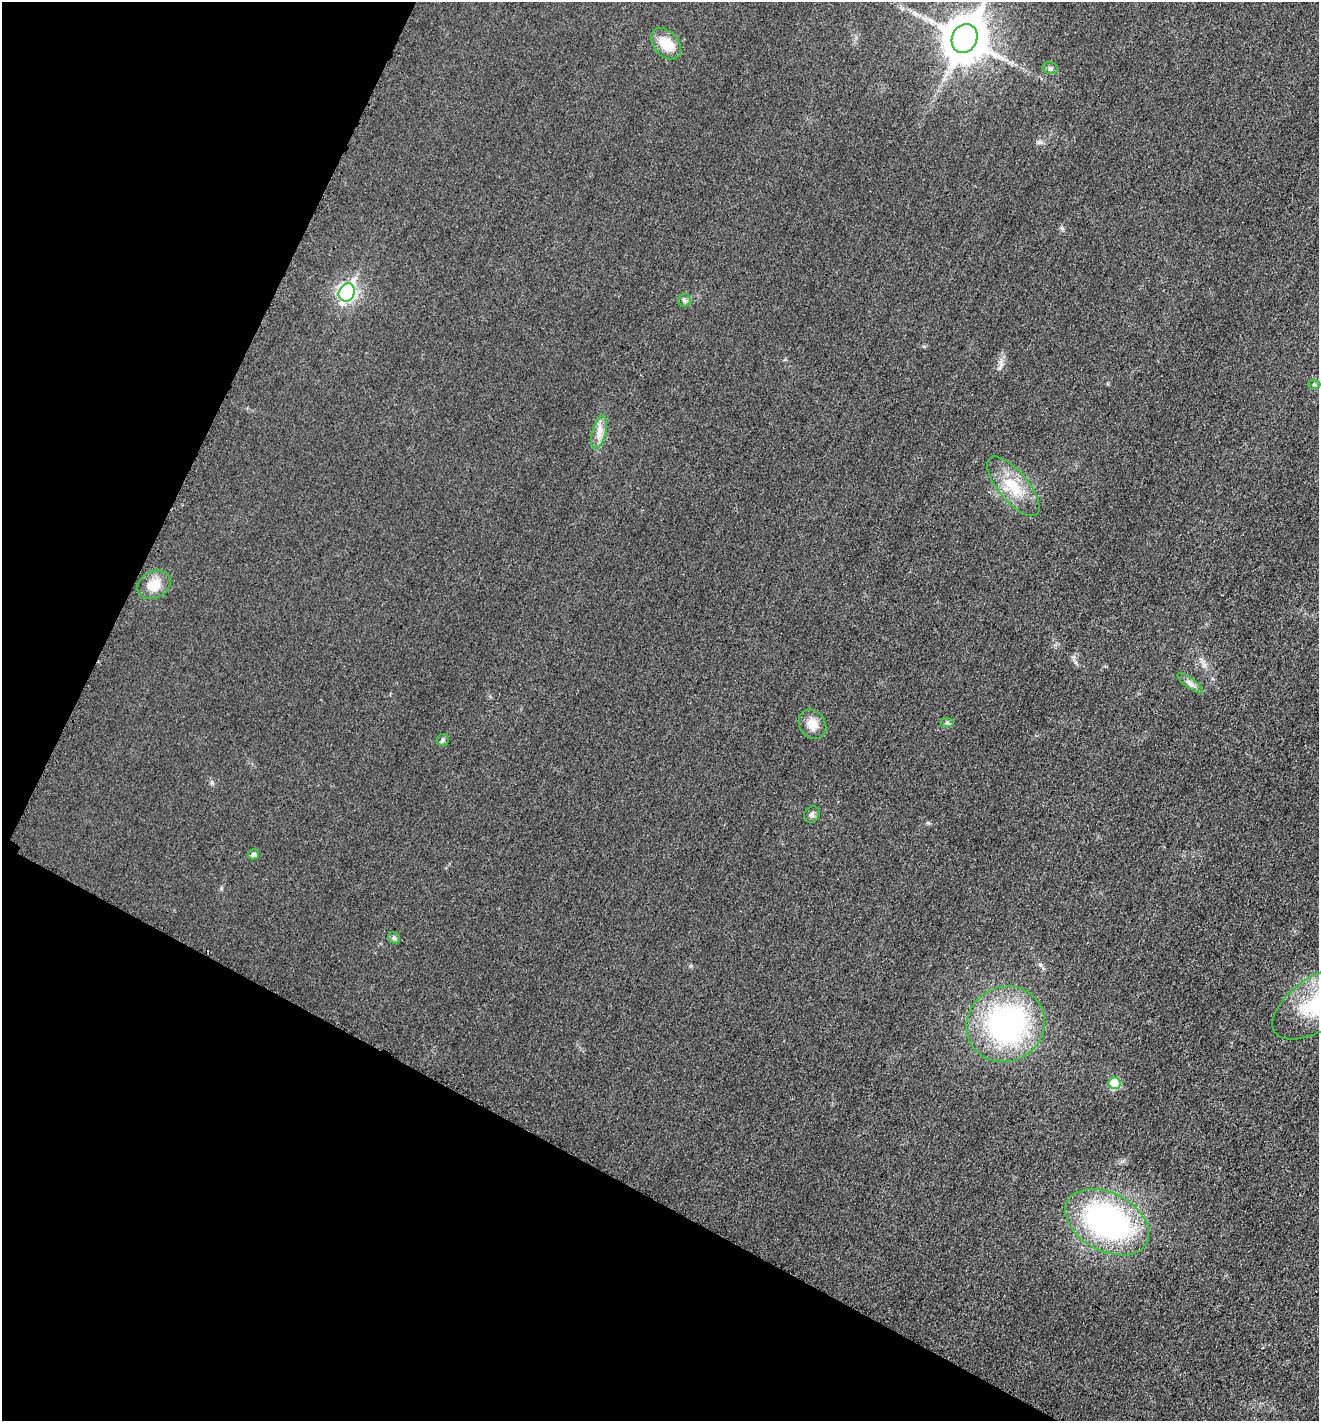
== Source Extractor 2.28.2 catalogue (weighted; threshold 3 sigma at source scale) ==
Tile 9 of 4 x 4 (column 1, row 3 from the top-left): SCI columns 151-1467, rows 1434-2852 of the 5714 x 5701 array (HDU 1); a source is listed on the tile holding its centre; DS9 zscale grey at full resolution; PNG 1321 x 1423 px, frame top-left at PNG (2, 2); each listed source drawn as its Kron ellipse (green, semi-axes under 4 px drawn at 4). Shown black and unused: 26% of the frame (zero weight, under 3 of 4 exposures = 1% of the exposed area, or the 3 px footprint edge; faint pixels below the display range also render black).
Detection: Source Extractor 2.28.2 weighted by HDU 2 'WHT'; one run over the whole footprint, this tile lists its part. Background 0.0273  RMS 0.0058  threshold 0.0263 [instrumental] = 3 sigma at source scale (4.5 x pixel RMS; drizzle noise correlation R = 1.50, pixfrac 1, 0.05/0.05 arcsec/px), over >= 5 px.
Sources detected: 20; all 20 listed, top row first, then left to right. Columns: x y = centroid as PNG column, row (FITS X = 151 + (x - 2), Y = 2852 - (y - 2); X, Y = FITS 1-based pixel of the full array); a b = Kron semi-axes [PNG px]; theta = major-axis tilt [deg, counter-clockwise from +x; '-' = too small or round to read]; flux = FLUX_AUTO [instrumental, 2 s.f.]
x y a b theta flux
965 38 15 12 63 2100
666 44 18 12 -49 13
1050 68 8 6 -14 1.4
347 292 9 7 60 170
685 300 6 6 - 1.4
1314 384 6 4 -2 0.81
599 432 17 7 76 5.1
1013 486 36 15 -50 18
154 585 17 13 27 11
1190 683 15 5 -37 2.5
947 723 7 4 0 1.1
812 724 15 13 -54 6.7
443 740 6 6 - 1.1
812 814 9 7 52 1.9
253 854 5 5 - 2.3
394 938 6 5 - 1.2
1317 1003 51 26 34 44
1006 1024 40 37 32 120
1115 1083 6 6 - 19
1107 1222 45 29 -28 150
Isophote crosses this tile's border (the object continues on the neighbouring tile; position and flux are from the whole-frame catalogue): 2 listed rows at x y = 965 38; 1317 1003
Unlisted compact peaks at least as high as the median listed source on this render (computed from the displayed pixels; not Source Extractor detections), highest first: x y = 999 368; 1039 142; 1062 228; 1122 1161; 1040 964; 212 782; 221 888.